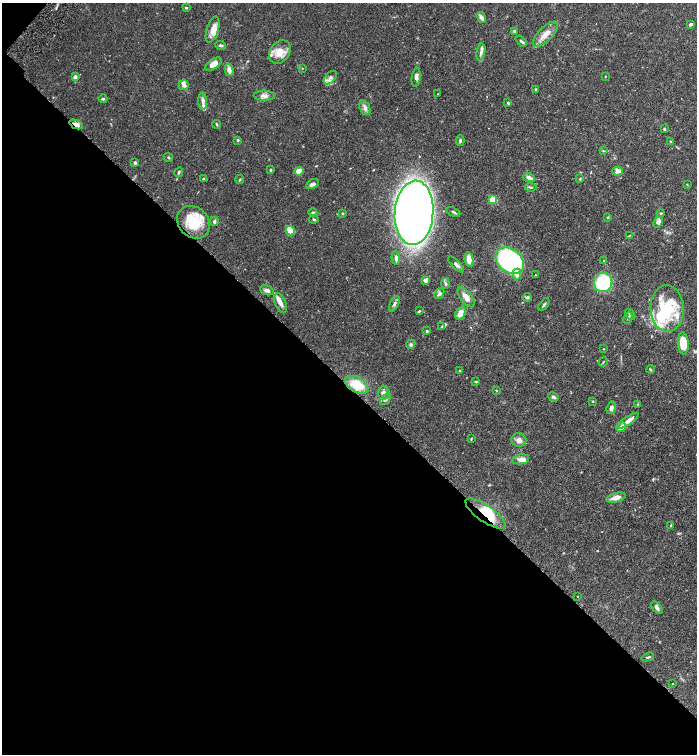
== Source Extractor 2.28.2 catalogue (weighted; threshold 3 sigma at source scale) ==
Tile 9 of 4 x 4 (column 1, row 3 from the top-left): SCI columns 166-1555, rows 1510-3012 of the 6030 x 6025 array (HDU 1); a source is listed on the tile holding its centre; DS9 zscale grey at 2 x 2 block average (1 PNG px = mean of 2 x 2 image px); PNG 699 x 756 px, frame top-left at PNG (2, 3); each listed source drawn as its Kron ellipse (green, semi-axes under 4 px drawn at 4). Shown black and unused: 49% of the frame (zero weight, under 6 of 12 exposures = <1% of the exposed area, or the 3 px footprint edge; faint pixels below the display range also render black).
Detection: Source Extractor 2.28.2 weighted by HDU 2 'WHT'; one run over the whole footprint, this tile lists its part. Background 0.0776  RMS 0.003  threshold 0.0123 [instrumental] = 3 sigma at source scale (4.09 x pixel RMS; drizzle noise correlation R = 1.36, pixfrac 0.8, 0.05/0.05 arcsec/px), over >= 5 px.
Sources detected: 132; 23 inside a brighter listed object's ellipse — not listed separately; the other 109 listed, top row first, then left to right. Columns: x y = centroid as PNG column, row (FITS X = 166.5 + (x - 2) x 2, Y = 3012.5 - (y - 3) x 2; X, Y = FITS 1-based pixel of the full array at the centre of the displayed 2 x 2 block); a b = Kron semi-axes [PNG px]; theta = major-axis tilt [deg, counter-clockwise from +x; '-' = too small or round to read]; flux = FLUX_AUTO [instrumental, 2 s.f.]
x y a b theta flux
186 8 3 3 - 0.7
481 17 6 3 -57 3.2
691 24 4 2 - 1.7
213 30 13 6 73 6.7
515 31 4 3 - 0.62
545 34 16 7 46 6.5
521 41 7 3 -44 1
220 45 5 4 - 1.2
280 52 13 9 53 8.7
481 52 9 4 81 1.9
213 64 9 5 36 4.4
302 68 2 2 - 0.28
229 70 6 4 -77 3.4
605 76 2 2 - 0.33
75 77 3 3 - 3.4
416 77 9 4 82 2.1
330 78 8 4 47 2.1
184 85 5 4 - 2.1
536 89 3 3 - 0.65
438 94 2 2 - 0.31
264 96 10 5 -2 2.8
103 99 4 3 - 0.88
203 101 8 4 -88 2.7
508 103 3 2 - 0.76
365 108 7 5 -67 2.5
76 124 7 4 -22 3.5
217 124 4 2 - 0.72
664 129 3 3 - 0.74
238 140 4 3 - 0.65
460 140 5 3 - 1
670 141 3 2 - 0.46
603 151 3 3 - 0.47
168 157 5 3 - 0.65
135 163 3 3 - 1.6
270 170 3 2 - 0.83
299 171 5 3 - 6.6
617 171 5 4 - 2.9
179 172 5 3 - 1
529 177 6 3 -19 3.5
203 179 3 3 - 0.81
580 179 3 2 - 0.56
240 180 4 2 - 0.54
313 184 7 3 25 2.2
687 184 3 2 - 0.34
530 187 6 2 -6 0.84
493 200 3 3 - 34
313 212 4 3 - 0.79
453 212 7 2 -25 0.84
343 213 3 2 - 0.68
414 213 32 19 86 850
661 213 3 3 - 0.57
607 218 3 3 - 0.55
314 219 5 3 - 0.77
214 221 4 3 - 1.4
193 222 18 15 -46 19
658 222 6 4 67 2.4
290 231 5 4 - 17
630 235 3 2 - 0.45
396 258 7 3 -83 2.5
469 259 7 4 -77 6
510 261 16 11 -40 83
604 261 2 2 - 0.38
456 264 10 4 -44 1.8
517 274 5 4 - 4.3
535 275 3 2 - 0.38
425 280 3 3 - 3.1
603 282 10 9 - 41
445 283 5 3 - 1
267 290 7 4 -20 2
439 293 6 4 50 1.9
466 297 12 5 -53 5.3
527 297 4 4 - 1.3
281 303 10 5 -67 3.1
394 304 8 4 63 1.8
544 305 7 3 53 1
667 308 23 16 -88 26
419 311 3 2 - 0.57
460 313 7 5 66 5.3
630 315 6 3 -55 1
628 318 6 3 66 0.93
442 327 4 3 - 0.84
427 331 3 2 - 0.87
683 343 11 5 -86 16
411 344 5 4 - 1
603 349 2 2 - 0.29
603 362 5 2 - 0.51
650 370 4 3 - 0.92
460 371 2 2 - 0.64
476 381 3 2 - 0.77
357 385 12 7 -29 14
497 390 3 3 - 0.4
384 393 7 5 83 2.5
554 397 5 4 - 1.4
385 399 7 3 54 1.1
593 401 3 2 - 0.39
637 404 3 2 - 0.4
611 408 6 4 70 1.9
628 421 12 3 35 4.6
621 427 5 4 - 7.2
471 439 3 2 - 0.5
519 440 7 7 - 3
521 459 8 5 9 3.5
616 498 10 4 16 4.6
485 514 24 8 -34 18
671 526 4 2 - 0.49
578 596 2 2 - 0.2
657 608 7 4 -50 1.8
648 657 6 3 19 0.76
672 684 2 2 - 0.32
Overlapping masked pixels (flux is a lower limit): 3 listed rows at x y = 76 124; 357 385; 485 514